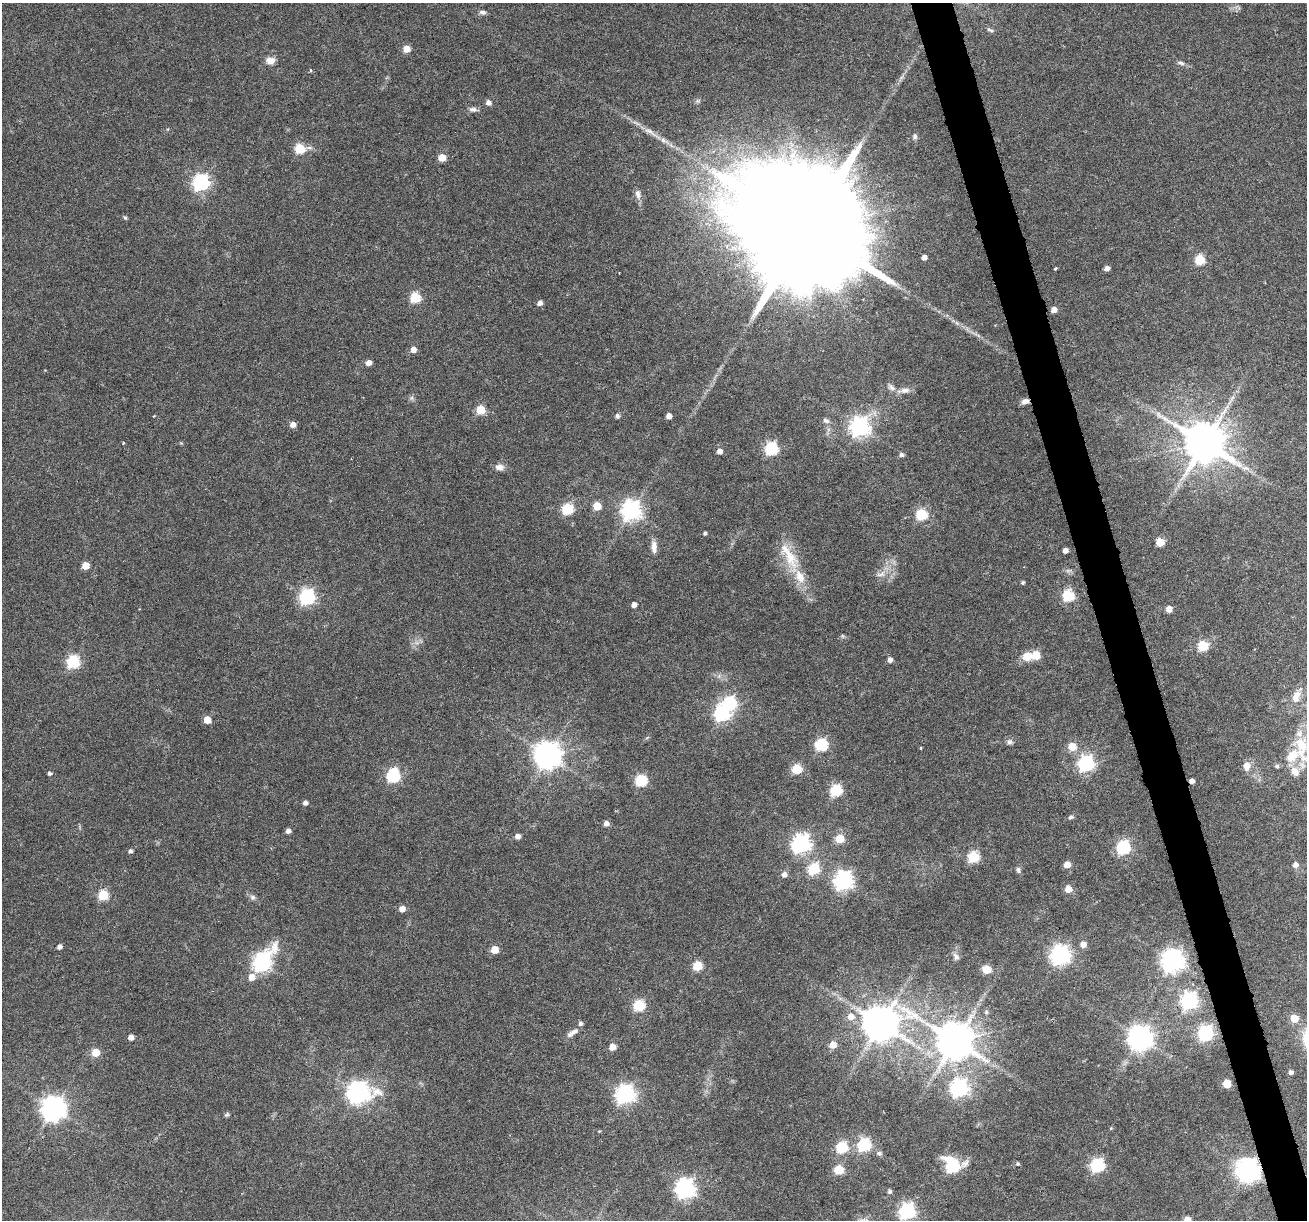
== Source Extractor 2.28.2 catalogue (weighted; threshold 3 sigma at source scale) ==
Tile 6 of 4 x 4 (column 2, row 2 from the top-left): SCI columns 1306-2610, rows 2542-3759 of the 5220 x 5030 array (HDU 1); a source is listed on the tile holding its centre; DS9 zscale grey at full resolution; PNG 1309 x 1222 px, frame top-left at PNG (2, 3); no overlay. Shown black and unused: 3% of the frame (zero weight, under 3 of 6 exposures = <1% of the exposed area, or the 3 px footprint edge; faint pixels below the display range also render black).
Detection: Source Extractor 2.28.2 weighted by HDU 2 'WHT'; one run over the whole footprint, this tile lists its part. Background 0.0385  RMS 0.0026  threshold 0.0106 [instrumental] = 3 sigma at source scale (4.09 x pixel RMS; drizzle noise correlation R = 1.36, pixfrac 0.8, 0.0396/0.0396 arcsec/px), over >= 5 px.
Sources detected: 155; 1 cosmic-ray / hot-pixel residue — not listed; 5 inside a brighter listed object's ellipse — not listed separately; the other 149 listed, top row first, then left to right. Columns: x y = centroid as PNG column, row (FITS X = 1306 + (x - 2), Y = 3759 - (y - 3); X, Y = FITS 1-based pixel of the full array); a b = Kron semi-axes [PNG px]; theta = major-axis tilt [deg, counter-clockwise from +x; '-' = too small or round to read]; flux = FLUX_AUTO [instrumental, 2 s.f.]
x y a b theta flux
482 12 9 6 -8 0.8
990 30 10 4 -30 0.61
406 49 5 5 - 4.4
270 61 11 9 -5 1.8
1181 63 10 5 -13 0.71
310 70 4 3 - 0.27
488 103 5 5 - 1.2
473 109 11 6 -9 0.92
651 133 37 6 -32 3.6
915 137 7 6 - 0.6
300 148 6 5 - 16
442 157 5 5 - 5
201 182 7 6 - 71
638 194 14 7 -82 1.2
125 218 5 4 - 0.36
807 229 50 27 9 17000
924 257 4 4 - 1.3
1200 260 6 5 - 14
1055 268 4 3 - 0.37
1107 268 5 4 - 1.3
619 273 2 2 - 0.16
415 298 6 5 - 17
540 303 5 5 - 1.2
1054 310 5 4 - 2.1
413 350 5 5 - 2.2
368 363 5 5 - 1.8
891 387 13 8 -43 1.3
905 390 15 8 5 1.5
411 398 7 6 - 0.55
1025 401 9 6 14 1.1
481 410 5 5 - 11
154 416 3 2 - 0.2
617 416 6 5 - 0.57
669 416 4 4 - 1.8
826 421 10 6 -25 0.83
293 425 5 5 - 2
860 427 7 7 - 130
123 443 4 3 - 0.2
1204 443 12 11 - 1000
771 449 6 6 - 36
719 451 5 5 - 1.6
901 455 6 5 - 0.71
499 467 11 8 -3 1.5
597 506 5 5 - 7.2
568 509 6 5 - 23
631 510 7 7 - 130
921 514 6 6 - 22
705 533 4 4 - 0.47
1160 542 5 5 - 8.4
654 547 17 7 -87 1.9
1065 550 4 4 - 1.3
789 557 51 15 -62 9.3
85 566 5 5 - 4.7
881 574 15 7 19 1.8
1023 582 5 4 - 0.4
1068 596 6 6 - 23
307 597 7 6 - 66
634 605 5 4 - 1.4
1169 609 5 4 - 2.4
842 636 6 4 -88 0.33
417 643 7 4 -18 0.65
1203 646 5 5 - 18
1036 655 5 5 - 7.4
1027 656 5 5 - 8.6
890 660 5 5 - 1.2
73 662 6 6 - 31
1296 696 17 10 74 2.4
729 703 7 6 - 43
721 714 7 6 - 60
207 720 5 5 - 5
1010 742 8 7 - 0.76
1301 744 30 17 -79 7.5
821 745 6 6 - 30
1072 746 5 5 - 5.9
921 748 4 3 - 0.22
547 755 8 8 - 320
1086 763 7 6 - 70
1247 766 10 8 83 2.1
1277 766 5 5 - 0.5
796 769 5 5 - 13
1295 771 14 10 -61 2.4
49 773 5 4 - 0.5
393 775 6 6 - 37
641 780 6 6 - 28
836 790 6 6 - 26
305 803 5 4 - 0.94
1070 817 6 5 - 0.58
606 823 5 5 - 1.3
288 831 5 4 - 1
517 836 5 5 - 1.4
840 839 5 5 - 8.6
801 844 8 7 - 95
1123 847 6 6 - 45
130 851 5 4 - 0.71
973 857 6 5 - 21
1067 864 5 5 - 2.8
1295 865 5 5 - 1.3
814 869 6 6 - 23
1018 870 8 6 -76 0.63
784 874 6 6 - 1.3
843 881 7 7 - 110
1068 889 5 5 - 4.1
103 895 5 5 - 18
253 897 7 7 - 0.74
402 909 5 5 - 2.1
1083 944 6 5 - 1.7
59 947 5 4 - 1.1
494 949 5 5 - 5.5
1060 955 7 7 - 130
956 957 10 7 -58 1
1172 961 8 8 - 190
262 963 11 7 53 90
697 966 5 5 - 12
986 969 5 5 - 8.7
251 977 6 6 - 2.8
1189 1001 7 7 - 86
639 1005 6 5 - 24
986 1012 7 6 - 0.58
913 1016 45 14 -17 11
851 1017 7 7 - 2.7
1294 1018 5 5 - 5.1
880 1023 10 10 - 640
574 1031 12 7 31 1.2
1205 1033 6 6 - 59
131 1037 4 4 - 1.9
1140 1038 8 8 - 240
955 1041 11 10 - 810
833 1045 6 6 - 3.1
612 1047 5 5 - 2.9
95 1053 5 5 - 6.8
1291 1072 5 4 - 0.73
1227 1083 5 5 - 7.5
959 1088 7 7 - 77
358 1092 9 8 - 170
625 1094 7 7 - 110
53 1108 8 8 - 250
227 1114 7 5 31 0.41
864 1145 6 6 - 37
842 1147 6 6 - 24
879 1153 8 6 -11 0.63
1017 1164 5 5 - 0.38
1098 1165 6 6 - 43
952 1166 9 8 - 36
839 1170 5 5 - 14
1248 1170 8 8 - 210
685 1189 7 7 - 130
889 1191 5 5 - 0.59
907 1211 7 6 - 72
1187 1220 5 4 - 2.7
Overlapping masked pixels (flux is a lower limit): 2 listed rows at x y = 1025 401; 1248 1170
Isophote crosses this tile's border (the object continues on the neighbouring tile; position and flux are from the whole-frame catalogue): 1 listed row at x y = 1187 1220